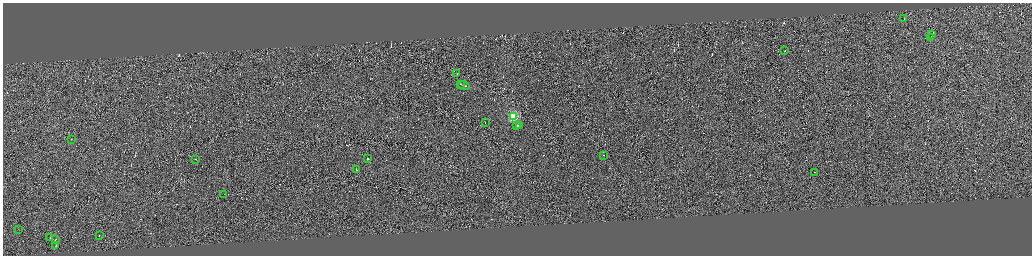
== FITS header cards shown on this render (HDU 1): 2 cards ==
NAXIS1  =                 4117
NAXIS2  =                 1014

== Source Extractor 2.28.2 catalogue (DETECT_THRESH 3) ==
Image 4117 x 1014 px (HDU 1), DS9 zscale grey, zoomed out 1/4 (1 PNG px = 4 x 4 image px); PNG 1034 x 258 px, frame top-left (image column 3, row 1011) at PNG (3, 3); each listed source drawn as its Kron ellipse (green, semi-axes under 4 px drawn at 4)
Background 0.0976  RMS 2.9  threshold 8.7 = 3 sigma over >= 5 px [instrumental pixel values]
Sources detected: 470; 447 cannot appear on this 1/4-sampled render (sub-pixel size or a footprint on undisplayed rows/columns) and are neither listed nor drawn; the other 23 listed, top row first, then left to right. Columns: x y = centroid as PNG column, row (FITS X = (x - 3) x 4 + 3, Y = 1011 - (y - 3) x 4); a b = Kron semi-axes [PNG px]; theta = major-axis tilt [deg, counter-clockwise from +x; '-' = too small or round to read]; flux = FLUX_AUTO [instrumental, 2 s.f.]
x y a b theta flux
904 19 3 1 - 17000
932 35 2 1 - 12000
931 37 3 1 - 13000
785 50 2 1 - 15000
457 74 2 1 - 8400
460 84 2 1 - 8900
464 85 5 1 - 32000
514 116 2 2 - 110000
485 122 2 1 - 7200
516 125 2 1 - 6500
519 126 3 1 - 12000
71 139 2 1 - 4800
603 155 2 1 - 7900
368 158 2 1 - 30000
196 159 2 1 - 12000
356 169 2 1 - 5300
814 172 2 1 - 5100
224 194 2 1 - 4600
18 229 2 1 - 5200
99 235 2 1 - 5000
50 238 2 1 - 11000
55 239 3 1 - 15000
56 246 2 1 - 43000
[447 sub-pixel or undisplayed-footprint detections neither listed nor drawn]